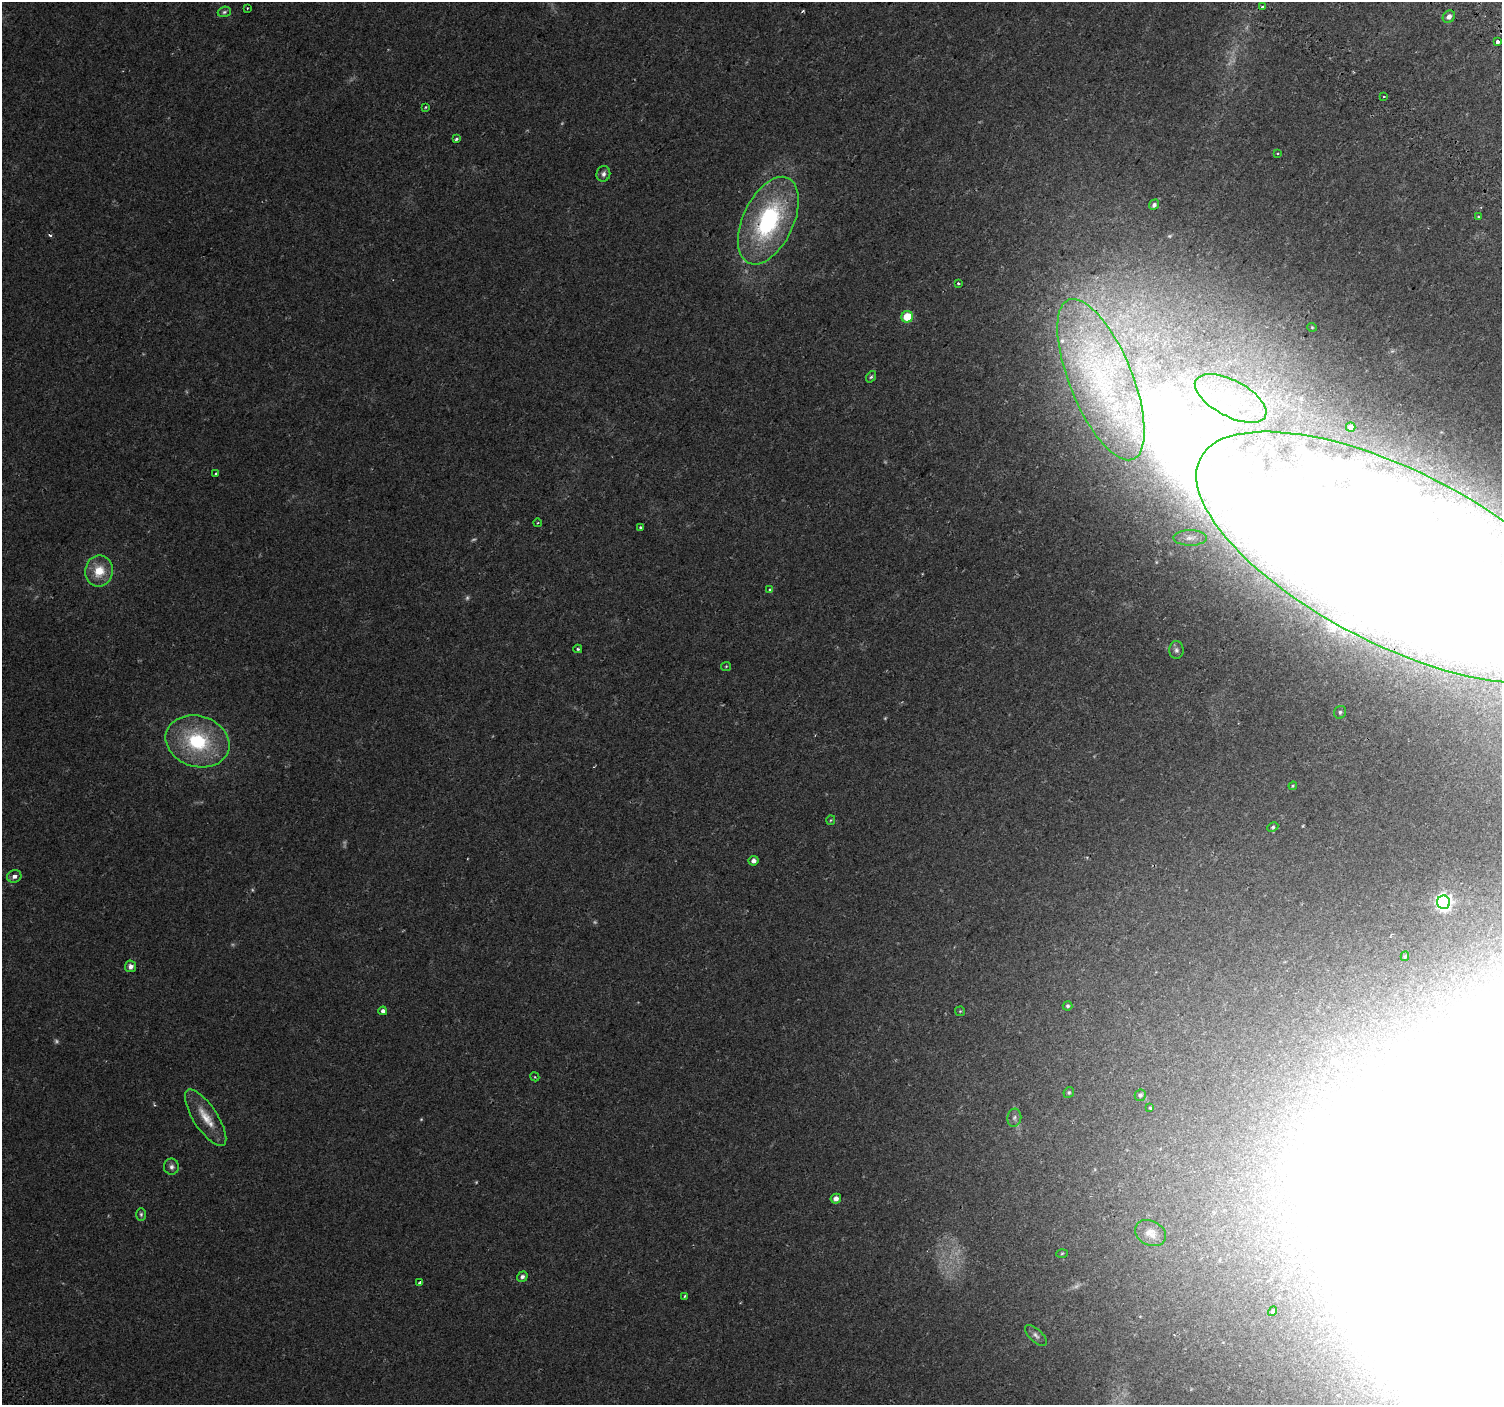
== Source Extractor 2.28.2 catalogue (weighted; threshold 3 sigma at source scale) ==
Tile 10 of 4 x 4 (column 2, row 3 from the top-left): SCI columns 1592-3091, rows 1740-3142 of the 6176 x 6218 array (HDU 1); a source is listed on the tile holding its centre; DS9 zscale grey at full resolution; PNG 1504 x 1407 px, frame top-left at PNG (2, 2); each listed source drawn as its Kron ellipse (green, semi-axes under 4 px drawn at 4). Shown black and unused: <1% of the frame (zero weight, under 2 of 3 exposures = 6% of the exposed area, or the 3 px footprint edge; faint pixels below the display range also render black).
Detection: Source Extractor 2.28.2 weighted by HDU 2 'WHT'; one run over the whole footprint, this tile lists its part. Background 0.023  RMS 0.003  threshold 0.0135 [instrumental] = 3 sigma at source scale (4.5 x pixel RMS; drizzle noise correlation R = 1.50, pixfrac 1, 0.0396/0.0396 arcsec/px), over >= 5 px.
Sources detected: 82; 13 too faint to see at this stretch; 7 inside a brighter object's white glare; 1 cosmic-ray / hot-pixel residue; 1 long thin detection or spike segment (spike, bleed or trail) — neither listed nor drawn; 1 inside a brighter listed object's ellipse — not listed separately; the other 59 listed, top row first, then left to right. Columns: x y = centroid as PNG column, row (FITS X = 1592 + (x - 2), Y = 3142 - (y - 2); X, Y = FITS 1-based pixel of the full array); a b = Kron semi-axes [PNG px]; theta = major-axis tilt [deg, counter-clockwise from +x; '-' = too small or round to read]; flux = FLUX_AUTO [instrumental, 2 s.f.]
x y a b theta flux
1262 7 3 3 - 0.59
247 8 3 2 - 0.22
224 12 7 5 17 0.59
1449 17 6 5 - 1.4
1497 42 3 3 - 6.8
1384 97 3 2 - 0.53
426 107 3 2 - 0.32
456 138 3 3 - 1.1
1277 154 3 3 - 0.52
603 174 8 7 - 1.1
1154 205 5 4 - 0.79
1478 217 4 3 - 0.35
768 221 47 25 65 44
958 283 3 3 - 0.94
907 317 6 5 - 8.1
1312 327 5 3 - 0.25
871 377 6 4 52 0.47
1101 380 86 31 -68 60
1231 398 39 18 -28 17
1351 427 5 4 - 1.6
216 473 3 3 - 0.34
537 523 4 3 - 0.24
640 527 3 3 - 0.4
1190 538 17 8 0 2.1
1396 557 219 87 -27 2000
99 571 15 14 - 6.7
770 590 3 3 - 0.69
578 649 4 3 - 0.4
1176 650 9 7 -88 0.97
726 666 5 4 - 0.31
1340 712 6 5 - 0.65
198 741 32 25 -17 24
1293 786 4 3 - 0.28
831 820 5 4 - 0.33
1273 827 6 4 27 0.41
753 861 5 5 - 1.3
14 876 7 6 - 1.3
1444 902 7 6 - 100
1405 956 5 4 - 0.41
130 966 6 5 - 1.3
1068 1006 5 4 - 0.57
383 1011 4 4 - 1.1
960 1011 5 4 - 0.3
535 1077 4 3 - 0.26
1069 1092 6 5 - 0.47
1140 1095 6 5 - 0.67
1150 1108 3 3 - 0.89
206 1118 33 12 -57 6
1014 1118 9 7 80 0.92
171 1167 8 7 - 1.1
836 1199 5 5 - 1.5
141 1214 6 5 - 0.53
1150 1233 16 12 -27 2.7
1062 1253 5 3 - 0.33
522 1277 5 5 - 0.92
420 1283 4 3 - 0.64
685 1296 4 4 - 0.3
1273 1311 5 4 - 0.54
1036 1335 14 6 -43 1.1
Overlapping masked pixels (flux is a lower limit): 1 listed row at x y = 1396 557
Isophote crosses this tile's border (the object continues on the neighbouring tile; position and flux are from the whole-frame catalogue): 1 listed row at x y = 1396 557